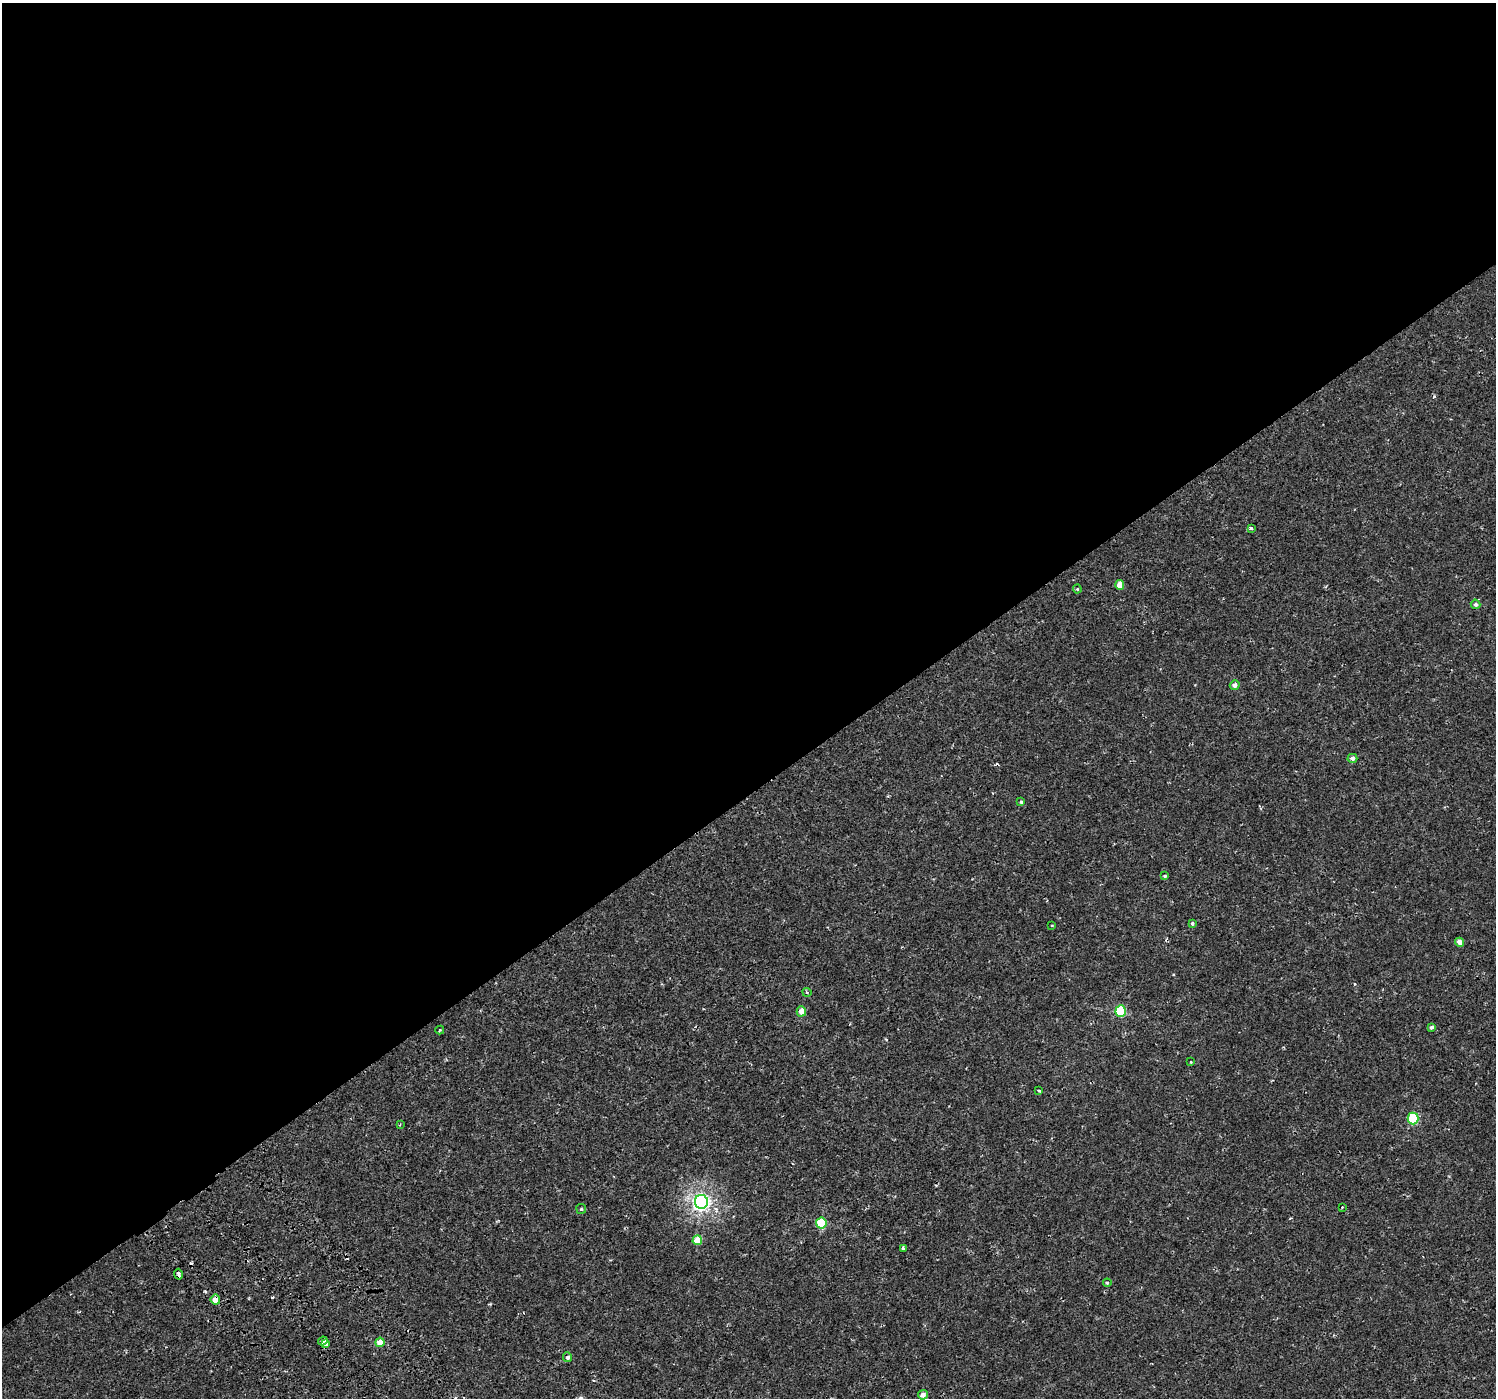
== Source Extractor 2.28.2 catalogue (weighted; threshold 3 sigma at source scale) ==
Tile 2 of 4 x 4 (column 2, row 1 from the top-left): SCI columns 1541-3034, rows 4362-5757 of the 6076 x 5992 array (HDU 1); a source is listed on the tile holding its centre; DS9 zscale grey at full resolution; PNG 1498 x 1400 px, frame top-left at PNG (2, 3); each listed source drawn as its Kron ellipse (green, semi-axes under 4 px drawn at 4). Shown black and unused: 57% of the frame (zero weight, under 2 of 3 exposures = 3% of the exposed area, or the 3 px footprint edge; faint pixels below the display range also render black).
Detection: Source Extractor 2.28.2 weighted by HDU 2 'WHT'; one run over the whole footprint, this tile lists its part. Background 3.61e-04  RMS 0.0014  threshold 0.00631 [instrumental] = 3 sigma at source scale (4.5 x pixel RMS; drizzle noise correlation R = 1.50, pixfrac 1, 0.0396/0.0396 arcsec/px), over >= 5 px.
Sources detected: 41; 7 cosmic-ray / hot-pixel residue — neither listed nor drawn; the other 34 listed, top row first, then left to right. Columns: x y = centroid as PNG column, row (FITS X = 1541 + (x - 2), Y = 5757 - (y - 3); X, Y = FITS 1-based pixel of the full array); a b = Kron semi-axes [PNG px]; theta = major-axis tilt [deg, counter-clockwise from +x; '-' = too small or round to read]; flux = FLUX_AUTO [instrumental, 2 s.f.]
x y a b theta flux
1251 528 4 3 - 0.63
1120 585 5 4 - 1.6
1077 589 4 4 - 0.15
1476 604 5 5 - 0.46
1235 685 5 5 - 0.56
1352 758 5 4 - 0.55
1021 802 4 4 - 0.22
1165 876 4 3 - 0.18
1192 923 4 3 - 0.27
1052 925 3 2 - 0.089
1460 942 5 4 - 0.92
807 992 4 3 - 0.19
801 1011 5 5 - 1.4
1121 1011 6 5 - 8.4
1432 1027 4 3 - 0.66
440 1030 4 3 - 0.1
1191 1062 3 3 - 0.099
1039 1091 3 3 - 0.43
1413 1118 6 5 - 7.3
400 1125 4 3 - 0.12
701 1202 7 6 - 50
1342 1207 3 3 - 0.099
581 1209 5 5 - 0.2
821 1223 5 5 - 5.8
697 1240 5 4 - 2.5
903 1249 3 3 - 1.1
178 1274 5 3 - 1
1107 1283 4 3 - 0.18
215 1300 5 4 - 1.4
323 1341 5 3 - 0.99
380 1342 4 4 - 1.8
326 1344 4 3 - 0.77
568 1357 5 4 - 0.37
923 1395 5 4 - 0.84
Overlapping masked pixels (flux is a lower limit): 2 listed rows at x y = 178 1274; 215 1300